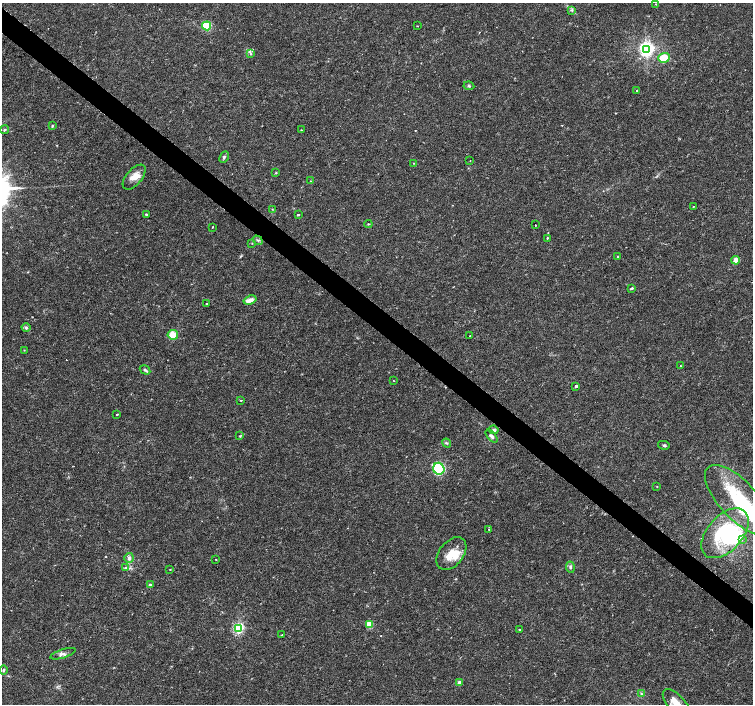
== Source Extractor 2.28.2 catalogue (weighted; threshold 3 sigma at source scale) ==
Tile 11 of 4 x 4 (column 3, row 3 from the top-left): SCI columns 3006-4506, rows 1642-3045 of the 6006 x 6026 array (HDU 1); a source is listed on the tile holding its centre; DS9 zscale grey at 2 x 2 block average (1 PNG px = mean of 2 x 2 image px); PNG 755 x 706 px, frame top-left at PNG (2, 3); each listed source drawn as its Kron ellipse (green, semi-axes under 4 px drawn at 4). Shown black and unused: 4% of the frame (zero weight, under 2 of 3 exposures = <1% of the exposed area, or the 3 px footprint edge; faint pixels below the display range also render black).
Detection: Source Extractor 2.28.2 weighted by HDU 2 'WHT'; one run over the whole footprint, this tile lists its part. Background 0.0217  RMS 0.0027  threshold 0.0123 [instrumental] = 3 sigma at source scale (4.5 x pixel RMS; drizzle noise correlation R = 1.50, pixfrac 1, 0.0396/0.0396 arcsec/px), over >= 5 px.
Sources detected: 80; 6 inside a brighter object's white glare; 3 cosmic-ray / hot-pixel residue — neither listed nor drawn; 1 inside a brighter listed object's ellipse — not listed separately; the other 70 listed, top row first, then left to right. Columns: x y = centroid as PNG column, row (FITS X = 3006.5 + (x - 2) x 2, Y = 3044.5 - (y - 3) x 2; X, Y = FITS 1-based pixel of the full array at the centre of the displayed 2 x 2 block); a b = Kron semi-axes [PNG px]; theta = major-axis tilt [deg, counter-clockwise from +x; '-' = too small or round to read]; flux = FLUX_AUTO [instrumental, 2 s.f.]
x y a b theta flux
656 4 2 2 - 0.33
572 10 4 3 - 0.88
207 26 4 4 - 19
417 26 2 2 - 0.35
646 50 4 3 - 120
251 54 3 3 - 0.63
664 58 5 5 - 12
469 86 5 3 - 0.86
637 90 2 2 - 1.4
52 126 3 2 - 0.53
4 130 4 3 - 0.94
301 130 3 2 - 0.38
224 157 6 3 63 1.1
470 161 2 2 - 0.3
413 163 3 2 - 0.28
276 173 3 2 - 0.53
134 177 15 7 49 6.4
310 181 2 2 - 0.3
693 207 2 2 - 0.41
272 209 3 2 - 0.38
146 214 3 3 - 0.77
298 215 2 2 - 1.2
368 224 4 2 - 0.49
535 225 2 2 - 0.46
212 227 2 2 - 0.47
547 238 2 2 - 0.83
258 240 5 2 - 0.79
252 243 2 2 - 0.31
618 257 2 2 - 0.99
736 260 4 4 - 5.1
632 288 4 2 - 0.71
250 300 7 4 18 3.2
206 304 2 2 - 0.84
26 328 4 4 - 1.4
173 335 5 5 - 9.6
470 336 2 2 - 1
24 350 3 2 - 0.3
680 366 2 2 - 0.27
145 370 5 3 - 1.1
394 381 2 2 - 0.3
576 386 2 2 - 23
241 400 2 2 - 0.36
117 414 2 2 - 1.1
494 430 5 3 - 1.5
240 436 4 3 - 0.62
492 436 8 4 -50 1.7
447 443 4 3 - 0.77
664 445 6 3 -13 0.91
439 469 6 5 - 51
657 486 2 2 - 0.33
738 500 44 19 -47 49
489 529 2 2 - 0.34
725 533 29 17 48 52
742 540 2 2 - 0.6
451 554 18 12 52 12
129 558 5 4 - 2
215 559 2 2 - 0.53
125 567 4 3 - 0.78
570 567 6 4 -83 1.4
170 570 2 2 - 0.45
150 585 3 2 - 3.4
369 624 3 3 - 21
238 628 3 3 - 94
520 629 2 2 - 0.66
282 635 2 2 - 0.3
63 654 13 4 18 2.3
3 670 4 3 - 0.79
460 682 3 2 - 5.2
641 694 4 3 - 0.87
676 704 18 8 -48 8.1
Isophote crosses this tile's border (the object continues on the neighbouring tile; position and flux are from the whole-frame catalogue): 2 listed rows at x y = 738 500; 676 704
Diffuse or blended objects may show on this block-average render without a row.